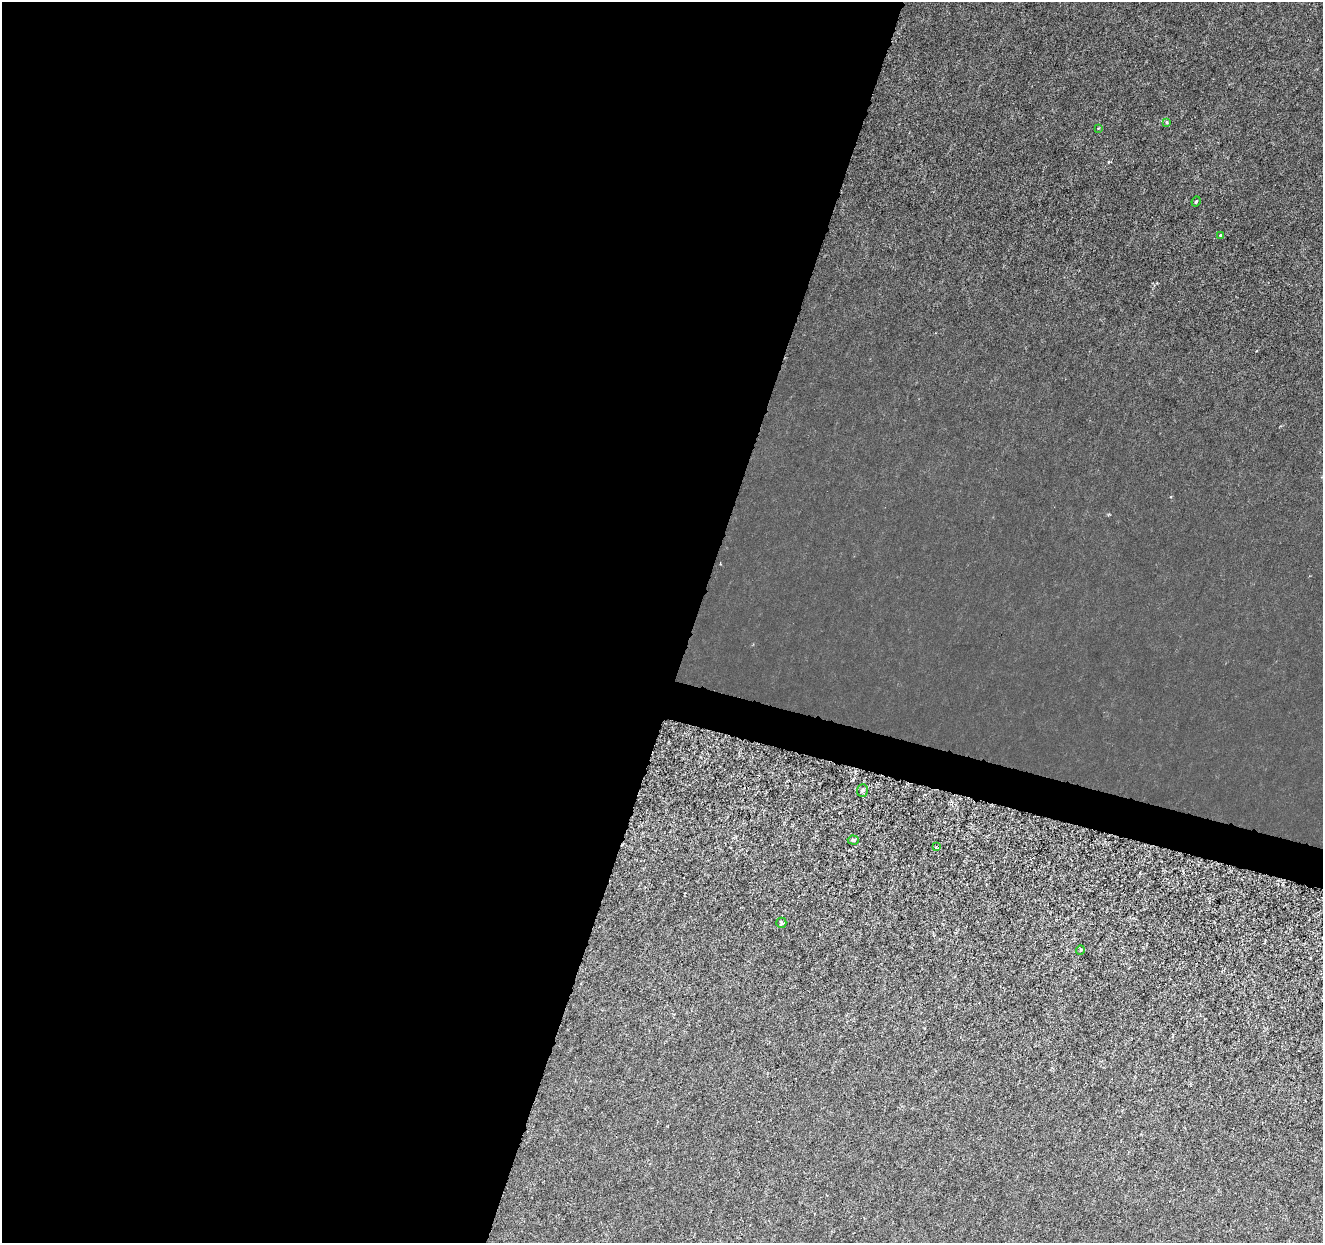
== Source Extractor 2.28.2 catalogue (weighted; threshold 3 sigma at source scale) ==
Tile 5 of 4 x 4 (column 1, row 2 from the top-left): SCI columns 1-1321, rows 2700-3940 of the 5292 x 5459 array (HDU 1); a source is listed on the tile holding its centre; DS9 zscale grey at full resolution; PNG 1325 x 1245 px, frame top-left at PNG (2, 2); each listed source drawn as its Kron ellipse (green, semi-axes under 4 px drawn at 4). Shown black and unused: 54% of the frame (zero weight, under 3 of 6 exposures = <1% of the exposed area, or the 3 px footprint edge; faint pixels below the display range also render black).
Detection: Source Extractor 2.28.2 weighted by HDU 2 'WHT'; one run over the whole footprint, this tile lists its part. Background 8.23e-04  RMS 0.0012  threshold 0.00486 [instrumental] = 3 sigma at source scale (4.09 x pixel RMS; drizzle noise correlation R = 1.36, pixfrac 0.8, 0.0396/0.0396 arcsec/px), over >= 5 px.
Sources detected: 9; all 9 listed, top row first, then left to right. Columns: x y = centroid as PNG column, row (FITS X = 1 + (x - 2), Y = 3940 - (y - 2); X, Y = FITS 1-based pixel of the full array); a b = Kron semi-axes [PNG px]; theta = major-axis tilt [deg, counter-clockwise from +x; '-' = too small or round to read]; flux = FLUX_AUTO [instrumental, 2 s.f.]
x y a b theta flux
1166 122 4 3 - 0.21
1099 128 3 3 - 0.12
1196 201 5 3 - 0.14
1220 235 3 3 - 0.1
862 790 6 5 - 0.22
853 840 5 4 - 0.16
936 847 4 3 - 0.12
781 923 5 5 - 0.3
1080 950 5 3 - 0.092